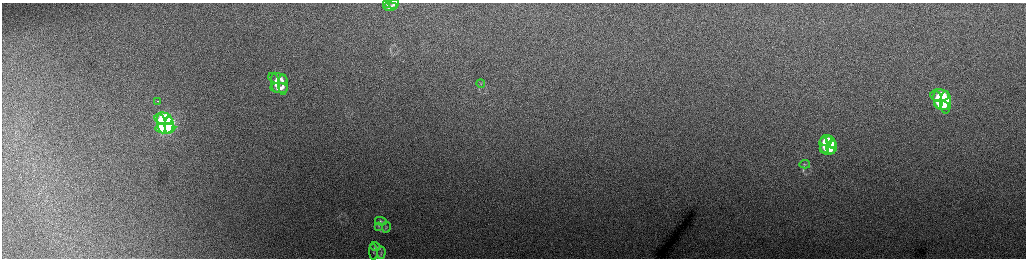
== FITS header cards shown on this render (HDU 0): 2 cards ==
NAXIS1  =                 2048 /fastest changing axis
NAXIS2  =                  512 /next to fastest changing axis

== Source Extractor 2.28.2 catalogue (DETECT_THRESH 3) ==
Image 2048 x 512 px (HDU 0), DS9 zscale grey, zoomed out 1/2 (1 PNG px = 2 x 2 image px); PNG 1028 x 260 px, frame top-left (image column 1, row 511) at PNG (2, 3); each listed source drawn as its Kron ellipse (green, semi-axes under 4 px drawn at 4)
Background 167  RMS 1.8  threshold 5.45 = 3 sigma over >= 5 px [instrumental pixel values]
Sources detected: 29; all 29 listed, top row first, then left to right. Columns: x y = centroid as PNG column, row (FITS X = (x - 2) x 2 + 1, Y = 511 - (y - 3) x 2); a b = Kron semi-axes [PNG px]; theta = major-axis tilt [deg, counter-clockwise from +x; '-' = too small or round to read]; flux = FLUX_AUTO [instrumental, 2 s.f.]
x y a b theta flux
386 3 4 3 - 470
394 4 5 4 - 860
390 6 7 3 0 1400
278 78 10 5 -16 2800
275 83 9 4 -79 2200
481 83 4 3 - 440
283 85 10 5 -89 2100
279 88 9 5 -4 2100
940 95 9 6 -3 14000
938 100 8 4 -79 9100
158 101 2 1 - 860
946 102 11 5 89 12000
941 105 8 5 -16 8700
163 119 9 6 -11 50000
161 124 10 4 -81 36000
169 125 8 4 86 41000
165 128 10 5 2 37000
826 140 6 5 - 6000
831 142 6 4 -67 2800
824 145 8 4 -80 5400
832 147 7 5 77 4700
827 150 8 4 -12 5300
805 164 5 3 - 390
381 221 6 4 -9 550
379 226 4 3 - 340
386 227 5 1 - 250
375 246 5 4 - 490
373 252 8 3 -87 490
381 253 6 3 84 440
At the frame edge (FLAGS 8, measured only in part): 2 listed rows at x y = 386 3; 394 4